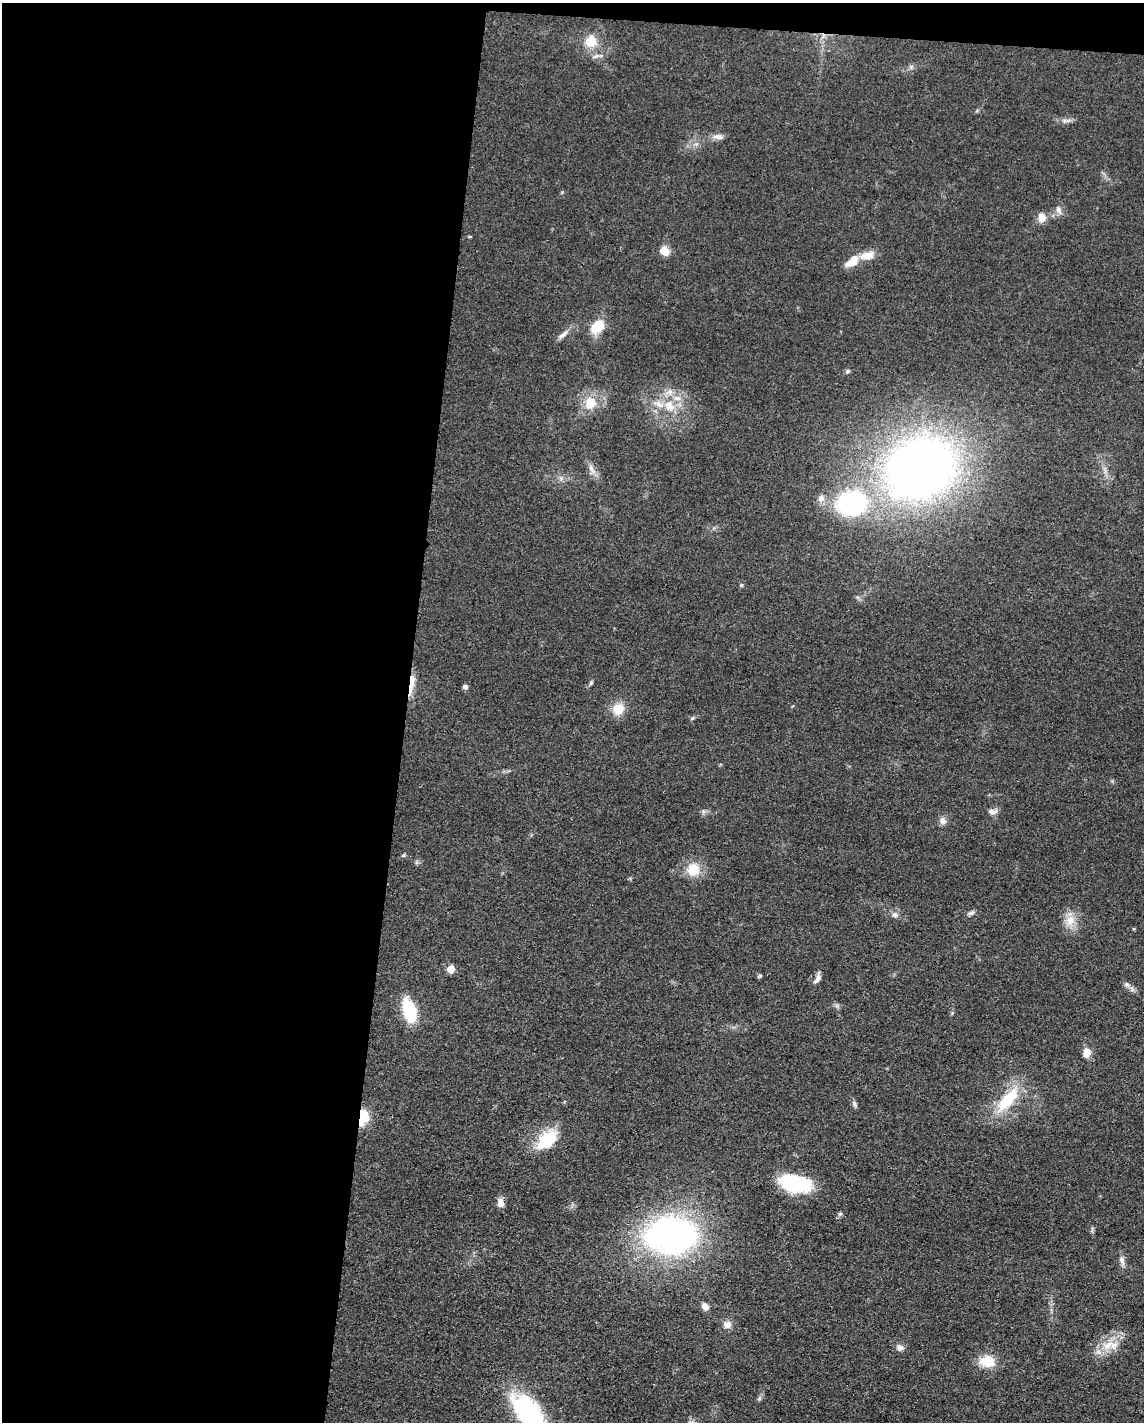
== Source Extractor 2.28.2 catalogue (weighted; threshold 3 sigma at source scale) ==
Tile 1 of 4 x 3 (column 1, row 1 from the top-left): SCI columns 4-1145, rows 3066-4485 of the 4577 x 4600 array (HDU 1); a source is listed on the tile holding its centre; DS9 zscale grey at full resolution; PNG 1146 x 1424 px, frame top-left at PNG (2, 3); no overlay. Shown black and unused: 37% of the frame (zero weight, under 3 of 4 exposures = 1% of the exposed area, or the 3 px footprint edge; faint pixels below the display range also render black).
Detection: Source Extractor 2.28.2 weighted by HDU 2 'WHT'; one run over the whole footprint, this tile lists its part. Background 0.049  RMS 0.0063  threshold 0.0284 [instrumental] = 3 sigma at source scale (4.5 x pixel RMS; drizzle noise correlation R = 1.50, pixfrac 1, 0.05/0.05 arcsec/px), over >= 5 px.
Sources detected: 56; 1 inside a brighter object's white glare — not listed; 5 inside a brighter listed object's ellipse — not listed separately; the other 50 listed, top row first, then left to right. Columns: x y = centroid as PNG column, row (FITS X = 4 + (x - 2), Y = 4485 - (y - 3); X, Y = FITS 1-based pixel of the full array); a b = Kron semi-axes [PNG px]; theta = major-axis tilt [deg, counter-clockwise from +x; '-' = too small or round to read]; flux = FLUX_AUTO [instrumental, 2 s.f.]
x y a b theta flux
591 41 14 13 - 11
1064 121 6 4 18 1.3
717 137 14 7 2 3.5
1059 210 13 6 -65 2.6
1042 218 10 8 -87 5.9
665 251 13 10 -57 6.2
867 255 20 10 13 7.6
852 262 18 9 38 8.7
598 326 20 13 47 13
563 335 18 5 36 3.3
847 371 6 5 - 1
590 403 17 15 79 12
669 406 18 13 -59 12
920 468 42 36 30 620
592 469 15 6 -64 3.8
851 503 35 26 9 90
741 585 5 4 - 0.81
411 681 22 7 -89 9
591 683 6 5 - 1
465 687 6 5 - 1.9
618 709 15 14 - 9.9
692 718 5 5 - 0.97
992 811 12 7 -6 3
942 821 10 9 - 3.1
404 855 6 4 71 0.74
693 869 14 14 - 14
971 913 11 5 17 1.7
895 915 9 7 -25 2.4
1070 920 14 12 80 8.2
451 969 5 5 - 13
760 976 6 4 31 0.82
818 979 12 6 53 3
1127 984 8 6 -22 1.8
409 1011 22 10 -73 39
1086 1053 13 9 76 5.2
1006 1101 34 18 51 26
854 1103 9 5 -64 1.6
363 1118 18 10 76 16
548 1139 25 18 47 24
795 1184 34 18 -11 39
501 1202 13 8 -82 3.5
670 1236 37 26 2 270
1122 1261 15 6 -75 3
705 1306 8 6 -51 3.7
727 1324 9 8 - 4.2
1108 1345 21 10 38 11
900 1348 9 7 1 3
987 1361 16 12 -5 14
759 1398 7 5 61 1.3
529 1413 44 22 -54 91
Overlapping masked pixels (flux is a lower limit): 2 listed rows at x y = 411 681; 363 1118
Isophote crosses this tile's border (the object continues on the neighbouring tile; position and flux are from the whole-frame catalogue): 1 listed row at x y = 529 1413